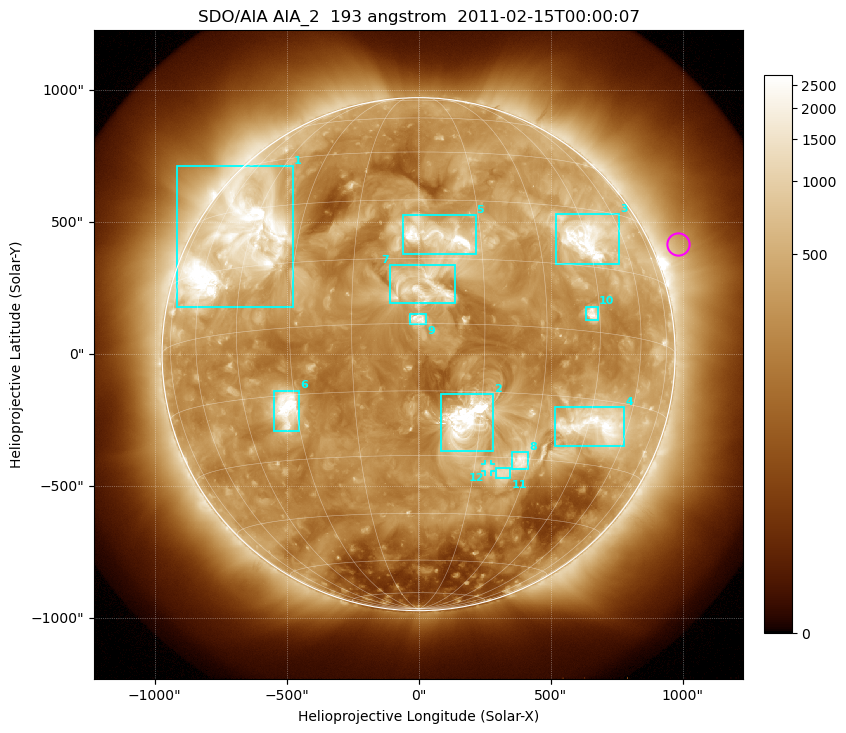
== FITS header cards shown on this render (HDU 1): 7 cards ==
TELESCOP= 'SDO/AIA'
INSTRUME= 'AIA_2'
WAVELNTH=                  193
WAVEUNIT= 'angstrom'
DATE-OBS= '2011-02-15T00:00:07.84'
CTYPE1  = 'HPLN-TAN'
CTYPE2  = 'HPLT-TAN'

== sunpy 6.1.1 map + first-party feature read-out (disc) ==
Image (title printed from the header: SDO/AIA AIA_2  193 angstrom  2011-02-15T00:00:07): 1024 x 1024 px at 2.4 arcsec/px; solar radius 972 arcsec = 405 px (full disc in frame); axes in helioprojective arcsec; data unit not stated in the header (colour bar unlabelled)
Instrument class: DISC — disc imager (sunpy class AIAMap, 193 A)
Bright regions (active regions / flare kernels): reference = the median radial profile (limb darkening/brightening removed); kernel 9 px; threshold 5 sigma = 706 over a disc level ~282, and >= 1.15x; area >= 12 px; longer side >= 10 px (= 24 arcsec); searched inside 0.97 R_sun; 12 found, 12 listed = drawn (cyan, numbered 1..; 1 of them under ~33 arcsec drawn as corner ticks so the feature stays visible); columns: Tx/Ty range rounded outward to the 5 arcsec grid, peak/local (2 s.f.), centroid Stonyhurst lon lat
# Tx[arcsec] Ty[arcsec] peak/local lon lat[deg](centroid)
1 -920..-475 175..715 13 -49 +21
2 85..280 -370..-150 23 +12 -22
3 520..760 340..530 13 +45 +22
4 515..780 -350..-200 13 +47 -21
5 -60..215 380..525 12 +5 +20
6 -550..-450 -295..-140 12 -33 -18
7 -110..140 190..335 7.1 +2 +8
8 350..415 -435..-370 6.2 +27 -31
9 -30..30 110..155 8.7 +0 +1
10 635..680 130..180 8 +43 +4
11 290..350 -470..-430 3.9 +23 -34
12 250..275 -445..-415 3.9 +19 -33
Off-limb structures (1.02-1.3 R_sun): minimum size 162 px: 3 found; the strongest spans PA ~275..320 deg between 1.02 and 1.3 R_sun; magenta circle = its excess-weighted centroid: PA ~295 deg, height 1.1 R_sun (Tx ~985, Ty ~420 arcsec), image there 1.8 x the reference